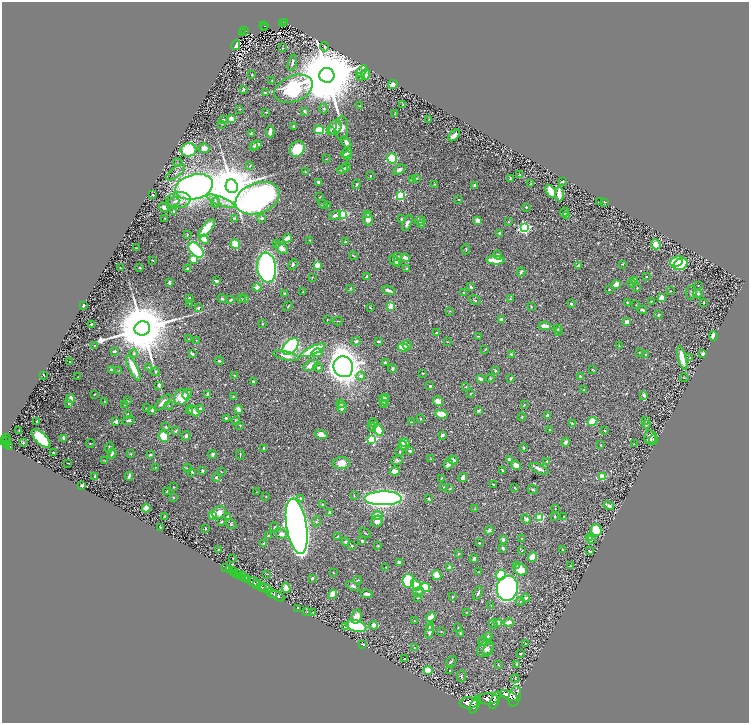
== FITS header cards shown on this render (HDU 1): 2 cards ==
NAXIS1  =                 1493
NAXIS2  =                 1442

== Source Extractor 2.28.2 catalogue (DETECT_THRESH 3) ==
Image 1493 x 1442 px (HDU 1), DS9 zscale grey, zoomed out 1/2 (1 PNG px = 2 x 2 image px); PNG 751 x 725 px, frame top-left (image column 1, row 1442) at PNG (2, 2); each listed source drawn as its Kron ellipse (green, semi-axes under 4 px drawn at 4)
Background 0.982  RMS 0.018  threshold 0.055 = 3 sigma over >= 5 px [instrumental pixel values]
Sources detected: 729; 58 cannot appear on this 1/2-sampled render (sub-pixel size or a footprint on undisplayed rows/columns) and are neither listed nor drawn; of the other 671, the 500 brightest by FLUX_AUTO listed and drawn (171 fainter detections omitted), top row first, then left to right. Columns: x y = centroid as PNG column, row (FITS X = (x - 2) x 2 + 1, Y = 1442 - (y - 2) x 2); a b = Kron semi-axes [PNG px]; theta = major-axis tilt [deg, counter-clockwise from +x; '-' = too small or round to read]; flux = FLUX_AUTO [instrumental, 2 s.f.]
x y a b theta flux
284 22 4 2 - 91
282 24 2 1 - 8.2
264 26 4 2 - 93
265 28 2 1 - 18
245 30 3 2 - 120
243 32 2 1 - 13
236 45 5 2 - 9.4
324 47 5 3 - 3.9
282 48 3 3 - 2.3
292 63 8 3 74 9.8
362 71 6 4 54 8.9
252 75 3 2 - 2.5
327 75 7 7 - 68000
366 75 5 4 - 17
361 76 3 2 - 2
272 81 3 2 - 2.1
393 84 5 4 - 23
293 89 20 13 23 650
243 90 3 3 - 6.7
265 93 3 3 - 6.2
403 104 3 2 - 2
360 106 2 2 - 5.5
240 109 2 1 - 1.9
324 109 5 4 - 6.3
305 111 3 3 - 6.8
266 112 2 2 - 2.5
395 114 2 1 - 3.2
231 119 3 3 - 69
429 119 4 1 - 2.6
224 120 3 2 - 4.6
222 124 4 2 - 2.1
294 126 2 2 - 4.4
335 127 8 6 62 37
342 128 12 6 88 26
319 130 5 4 - 96
330 130 4 3 - 7.5
270 132 6 2 90 22
251 134 3 3 - 3.3
454 135 7 3 48 18
346 142 6 4 -54 15
256 145 6 3 21 15
254 146 3 3 - 4.1
204 148 5 4 - 24
297 149 8 7 - 110
188 150 8 6 9 170
347 153 6 3 43 20
347 155 5 3 - 9.8
392 158 5 4 - 140
326 159 3 3 - 2
178 163 5 3 - 3.6
250 166 3 2 - 3.1
346 167 4 3 - 7.6
342 169 6 3 18 10
399 170 7 4 35 13
305 171 3 2 - 3.4
176 172 11 5 39 15
520 175 3 2 - 2.1
370 176 2 2 - 3.4
416 178 3 2 - 3.2
510 179 3 2 - 4.3
412 180 4 2 - 6.8
563 181 3 2 - 5.1
319 182 4 3 - 7.1
531 183 2 2 - 2.1
357 184 5 4 - 4.9
434 184 3 2 - 2
474 185 3 2 - 7.2
232 186 7 6 - 24000
194 187 19 12 14 2500
551 191 7 4 -56 63
559 194 7 2 -88 55
153 195 3 2 - 5.5
401 195 3 3 - 340
320 197 2 2 - 2.3
257 198 23 15 20 2300
459 199 3 2 - 2
178 200 12 8 6 28
221 201 15 4 -22 23
173 202 6 3 23 4.5
215 202 5 4 - 7.5
599 202 2 2 - 2.3
605 202 2 2 - 4.2
323 204 5 3 - 3.4
328 206 4 3 - 3.3
164 207 5 4 - 11
526 207 2 2 - 3.8
173 211 3 2 - 3.6
564 212 4 2 - 8
343 214 3 3 - 310
368 214 3 3 - 4.6
335 215 6 3 19 17
567 216 4 3 - 13
165 218 2 2 - 1.9
234 218 3 2 - 3.5
262 218 4 3 - 9.2
368 219 6 5 - 22
402 219 3 2 - 8.1
478 220 2 2 - 55
420 221 5 4 - 7
508 222 4 2 - 2.4
407 223 8 4 64 15
422 225 3 3 - 3.4
207 228 11 4 50 83
524 228 4 4 - 610
500 234 4 3 - 9.7
187 235 3 2 - 2.2
287 238 5 3 - 35
204 239 5 3 - 63
310 240 4 3 - 2.7
345 242 3 2 - 17
277 243 3 2 - 2.7
235 244 5 3 - 110
656 244 5 4 - 37
137 248 4 2 - 4
282 248 7 4 -36 16
466 249 5 3 - 3.2
196 250 9 5 -44 520
498 255 5 3 - 6.8
353 256 5 2 - 1.9
398 256 4 3 - 6
405 258 4 3 - 18
193 259 4 3 - 57
395 260 6 4 -43 10
495 260 9 3 -3 130
153 261 3 1 - 2.1
676 262 7 5 25 180
397 263 3 2 - 5.5
622 264 3 2 - 3.1
681 264 7 5 31 110
293 265 5 4 - 5.1
317 265 3 3 - 49
578 266 3 2 - 16
120 268 2 2 - 3
140 268 2 2 - 4.4
267 268 15 9 -84 1300
406 268 3 3 - 2.9
188 269 3 2 - 11
521 272 4 2 - 9.5
367 276 3 2 - 9.3
646 276 2 2 - 2.5
312 278 3 2 - 2.3
634 280 3 3 - 17
216 281 3 2 - 9.4
169 283 3 2 - 11
631 283 4 2 - 2.5
616 285 4 3 - 49
698 285 2 2 - 2.4
257 287 4 4 - 17
471 287 2 2 - 18
350 288 3 3 - 2
637 288 2 2 - 3.1
609 289 2 2 - 3.2
388 290 7 2 -23 15
670 291 2 2 - 2.2
303 292 2 2 - 4.3
285 293 3 2 - 5
464 293 2 2 - 2.4
691 293 7 5 83 7.6
698 294 5 4 - 13
189 298 3 2 - 4.2
662 298 3 3 - 58
222 299 5 3 - 6.6
241 299 4 3 - 4
245 299 4 3 - 3
510 299 4 3 - 3.7
230 300 3 2 - 4.6
475 300 6 2 -27 4.2
651 301 3 2 - 2.8
627 302 2 2 - 4.5
704 302 2 2 - 2.1
189 303 3 2 - 2
571 304 2 2 - 9.1
636 305 2 2 - 2
83 306 4 2 - 15
288 306 5 2 - 3.5
391 306 3 3 - 110
531 307 3 2 - 2.8
198 308 2 2 - 13
370 308 3 2 - 2.3
643 310 4 2 - 7
450 311 4 2 - 2.4
658 315 3 3 - 6.5
327 320 2 2 - 2.1
501 320 4 3 - 13
338 321 4 2 - 2.3
627 322 4 3 - 18
262 323 3 2 - 2.5
91 324 2 2 - 4.5
545 326 6 3 -7 31
142 328 8 7 - 45000
558 329 3 3 - 7.2
558 331 3 2 - 2.5
436 333 3 2 - 6.9
478 336 3 2 - 2.1
713 336 4 2 - 34
189 339 3 2 - 1.9
196 340 2 2 - 2.5
356 341 5 3 - 7.2
379 341 3 2 - 7.9
447 342 3 2 - 2.2
94 345 2 2 - 4.2
407 345 5 3 - 6.4
619 345 2 2 - 2.3
291 346 10 6 47 740
403 347 5 4 - 48
313 350 13 4 25 220
485 350 3 2 - 2.2
114 351 3 2 - 5.7
639 352 2 2 - 2
192 353 4 2 - 7.8
317 353 6 4 9 21
134 354 4 4 - 5.4
511 354 4 3 - 3.4
703 354 3 3 - 13
645 355 3 3 - 4.8
286 356 13 4 -13 31
682 358 12 4 -75 62
690 358 3 2 - 5.2
219 361 4 3 - 5.2
70 362 2 1 - 2.2
385 363 3 3 - 6.1
311 365 8 4 26 27
149 367 2 2 - 3.3
318 367 5 3 - 7.1
343 367 10 9 - 5100
133 368 14 3 -64 77
111 369 3 3 - 5.4
392 369 4 3 - 7.8
119 370 4 2 - 1.9
593 370 3 1 - 2.1
495 371 3 3 - 6
156 372 4 4 - 3.7
423 373 2 2 - 2.4
44 375 3 1 - 2.8
235 376 2 2 - 3.5
361 376 4 4 - 11
580 376 4 3 - 3.9
78 377 2 2 - 2.2
490 378 4 2 - 2.3
684 378 4 2 - 2.2
480 379 3 2 - 19
511 379 4 3 - 3.8
253 382 3 2 - 5.9
159 385 4 3 - 10
430 386 2 2 - 6.4
465 387 3 2 - 2.3
584 390 3 3 - 2.4
94 394 2 2 - 2.7
187 394 5 4 - 20
208 394 2 2 - 44
470 394 3 3 - 3.3
644 395 4 3 - 7.1
181 397 8 7 - 75
233 397 3 2 - 2.2
386 397 4 3 - 6.8
70 399 4 3 - 65
384 400 6 3 -56 39
105 401 3 2 - 1.9
127 401 4 2 - 4.8
438 401 5 4 - 25
163 402 10 3 46 21
69 403 3 3 - 7.4
341 404 4 3 - 4.2
124 405 2 2 - 2.7
383 405 4 3 - 8
524 405 3 3 - 2.3
169 406 4 3 - 3.2
147 408 3 2 - 2.1
342 408 5 3 - 13
200 409 2 2 - 20
238 409 4 3 - 28
152 410 3 2 - 9.8
189 410 3 2 - 2.7
193 411 7 3 -38 26
478 411 3 2 - 6
127 414 3 2 - 5.8
441 414 6 3 -11 56
547 415 3 2 - 6
522 417 4 2 - 3.6
226 418 3 3 - 4.3
420 418 3 2 - 2.8
128 420 6 4 12 9.7
37 421 2 2 - 21
236 421 4 3 - 4.2
592 421 5 4 - 76
645 421 3 2 - 3.2
116 422 4 3 - 11
411 422 3 2 - 2.1
373 423 4 3 - 7.5
572 424 3 2 - 4.9
240 425 4 3 - 3.7
646 425 4 3 - 5.5
166 427 3 2 - 5.1
372 427 4 3 - 3.8
378 430 6 3 -61 83
550 430 3 2 - 3.2
19 431 2 2 - 2.8
175 431 4 3 - 5.3
605 431 4 3 - 3.2
321 434 7 4 -22 21
442 435 3 2 - 8.9
164 436 6 5 - 150
186 436 5 4 - 8.3
650 437 7 5 -88 26
41 438 12 5 -44 290
64 438 3 2 - 8.5
7 439 5 3 - 680
372 440 3 3 - 310
653 440 5 4 - 7.2
6 441 2 1 - 240
3 442 3 3 - 670
566 442 4 3 - 13
24 443 2 2 - 20
90 443 4 2 - 2.8
405 443 5 4 - 44
7 444 4 2 - 260
634 444 3 2 - 2
600 445 2 2 - 2.3
9 446 4 2 - 220
403 446 5 4 - 9.3
109 447 5 3 - 4.2
524 447 3 2 - 4.9
264 448 3 3 - 8.9
410 451 3 2 - 7.8
53 452 2 2 - 4.4
400 452 2 2 - 6.5
112 453 5 3 - 10
131 454 3 2 - 2.5
150 455 4 3 - 7.1
212 455 4 3 - 11
240 455 5 1 - 3.8
431 459 3 2 - 2.8
397 460 6 4 21 6.2
453 460 5 3 - 17
509 460 4 3 - 22
105 461 4 2 - 2.9
547 461 3 3 - 4.9
68 463 2 1 - 2.4
341 463 8 6 3 36
448 464 5 3 - 24
516 465 5 4 - 32
156 467 3 3 - 2.3
187 468 4 2 - 3
539 469 10 3 -23 19
502 470 3 2 - 4.1
202 471 3 2 - 7.7
395 471 5 4 - 26
192 472 3 2 - 3.8
221 472 3 2 - 1.9
95 476 4 2 - 7.1
129 476 4 2 - 10
463 477 5 3 - 15
602 477 4 3 - 76
216 478 3 3 - 5.6
442 478 3 2 - 2.3
493 484 2 2 - 4
82 486 3 2 - 8.4
174 487 2 2 - 2.2
444 488 4 2 - 3.1
515 488 3 2 - 1.9
450 489 3 2 - 2.7
533 490 5 3 - 5.3
167 492 3 2 - 2.9
257 492 2 2 - 1.9
354 496 3 3 - 2.6
173 497 3 2 - 2.9
266 497 2 2 - 1.9
301 498 2 2 - 18
383 498 19 7 1 1900
429 499 3 2 - 7.2
322 505 2 2 - 4.4
609 506 5 3 - 9.6
146 508 4 3 - 41
475 509 3 3 - 2.3
555 509 2 1 - 1.9
219 512 7 6 - 29
329 513 3 3 - 7.9
213 515 4 4 - 55
377 515 5 3 - 53
164 516 4 2 - 3.3
555 516 3 2 - 3.8
564 516 2 2 - 4
227 517 2 2 - 11
540 518 4 4 - 110
526 519 5 3 - 16
316 521 5 3 - 4.2
377 521 6 5 - 17
221 522 3 2 - 5.1
231 524 6 3 -32 4.4
297 526 28 10 -80 4200
160 527 2 2 - 1.9
275 527 5 4 - 7
205 528 3 3 - 3.7
489 530 4 4 - 7.6
596 530 6 5 - 91
365 533 6 2 -32 3.1
281 534 6 5 - 22
268 536 3 2 - 12
338 537 4 2 - 5.5
589 537 3 3 - 19
522 538 2 2 - 2
503 540 4 3 - 7
591 540 3 3 - 4.1
362 541 4 3 - 7.8
346 542 4 3 - 14
264 543 2 2 - 19
479 543 2 2 - 4.1
352 546 3 2 - 3.6
378 546 3 2 - 2.8
503 548 4 2 - 7.7
219 550 3 2 - 3.4
522 550 3 2 - 2.3
563 550 2 2 - 4.2
589 551 3 2 - 6.1
458 554 4 3 - 2.7
532 557 5 4 - 43
233 558 2 1 - 2.2
474 559 4 3 - 7.1
399 563 4 3 - 10
517 565 4 3 - 9.3
570 566 3 3 - 2.7
225 567 2 1 - 88
386 567 2 2 - 2.7
450 568 2 2 - 78
229 569 2 1 - 360
521 570 7 5 -26 59
233 571 4 3 - 280
479 572 3 2 - 2.7
236 573 2 2 - 390
333 573 2 2 - 1.9
267 574 4 2 - 2
239 575 2 2 - 910
437 575 5 4 - 43
501 575 5 4 - 220
242 576 4 3 - 1100
246 578 3 2 - 1300
312 578 3 3 - 7.1
248 579 4 3 - 3300
358 580 4 2 - 2.9
408 581 7 6 - 220
254 582 6 3 -12 1600
257 585 4 2 - 590
416 585 6 4 -62 45
353 586 7 3 -27 8.6
261 587 4 2 - 1200
425 587 5 4 - 140
266 588 6 3 -32 1200
286 588 5 4 - 39
507 588 12 10 76 1200
418 592 5 4 - 8.6
271 593 5 2 - 2100
478 593 7 2 65 6.6
333 594 5 4 - 46
367 594 6 3 -9 20
277 596 8 2 -31 1800
453 596 3 3 - 4.4
418 598 2 1 - 2
525 598 4 3 - 11
520 601 4 3 - 3.7
491 606 3 3 - 2.3
298 608 2 1 - 19
307 612 3 2 - 2.2
313 612 2 2 - 4.1
467 612 4 2 - 2.1
356 617 7 5 76 36
431 617 5 3 - 39
414 621 4 3 - 2.7
508 622 5 3 - 34
498 623 4 3 - 18
493 624 5 3 - 7.7
374 625 4 3 - 26
356 626 10 5 -15 350
346 627 3 3 - 19
430 627 4 3 - 6.5
458 628 2 2 - 4
430 631 8 3 80 18
441 632 3 2 - 2.5
460 634 3 2 - 3.8
488 636 5 3 - 5.9
483 641 5 3 - 10
525 643 3 3 - 3.6
363 644 3 2 - 7.7
414 648 3 3 - 2.1
485 649 9 7 39 20
488 649 7 4 48 9.5
520 654 3 2 - 4.7
404 659 3 2 - 5.2
451 661 6 2 48 5.3
498 665 3 2 - 2.5
517 665 4 2 - 2.9
428 670 4 4 - 110
449 671 4 3 - 3.5
461 676 6 3 86 4.4
515 678 4 3 - 2.9
509 695 9 4 -22 9800
515 696 10 6 76 5800
488 699 10 5 2 6700
495 700 9 4 68 5500
469 703 9 5 -1 7700
475 705 9 4 66 6700
At the frame edge (FLAGS 8, measured only in part): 1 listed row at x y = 3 442
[171 fainter detections neither listed nor drawn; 58 sub-pixel or undisplayed-footprint detections neither listed nor drawn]